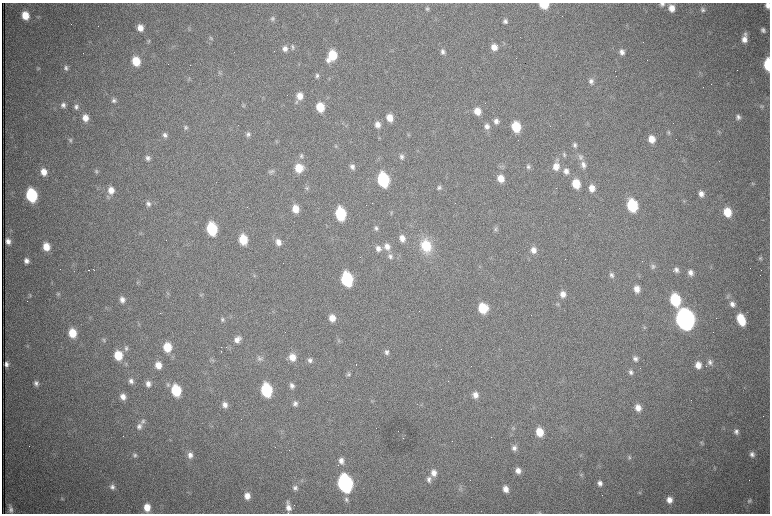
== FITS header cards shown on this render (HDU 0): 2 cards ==
NAXIS1  =                 1536 /fastest changing axis
NAXIS2  =                 1023 /next to fastest changing axis

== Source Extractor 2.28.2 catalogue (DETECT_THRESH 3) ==
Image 1536 x 1023 px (HDU 0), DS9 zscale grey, zoomed out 1/2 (1 PNG px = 2 x 2 image px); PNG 772 x 516 px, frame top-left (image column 1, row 1022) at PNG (2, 3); no overlay
Background 1040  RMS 16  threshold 48.5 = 3 sigma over >= 5 px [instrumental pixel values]
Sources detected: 256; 62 cannot appear on this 1/2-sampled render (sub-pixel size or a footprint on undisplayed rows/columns) and are not listed; the other 194 listed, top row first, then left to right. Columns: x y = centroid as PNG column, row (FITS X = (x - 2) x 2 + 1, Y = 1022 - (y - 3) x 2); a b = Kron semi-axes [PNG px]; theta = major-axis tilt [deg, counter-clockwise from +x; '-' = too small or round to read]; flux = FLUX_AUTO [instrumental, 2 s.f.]
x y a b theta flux
544 4 6 5 - 1.2e+05
662 4 7 6 - 1.0e+04
768 5 6 5 - 2.2e+04
427 8 7 5 -63 7.6e+03
672 8 7 6 - 3.4e+04
703 10 7 6 - 9.7e+03
25 15 7 6 - 6.4e+04
272 18 6 5 - 7.1e+03
505 21 7 6 - 1.2e+04
627 26 4 4 - 3.7e+03
140 28 6 5 - 3.1e+04
763 30 6 6 - 1.2e+04
211 38 6 4 -63 5.8e+03
744 38 11 5 83 2.9e+04
149 41 6 4 -63 5.0e+03
293 47 7 6 - 9.6e+03
494 47 7 6 - 3.0e+04
285 48 8 7 - 2.0e+04
443 52 7 6 - 1.3e+04
622 52 7 6 - 1.6e+04
332 55 9 7 64 1.3e+05
136 61 8 6 -73 8.9e+04
768 64 8 4 -87 2.0e+05
190 65 2 1 - 9.8e+04
66 68 7 5 -73 1.0e+04
39 69 4 3 - 3.8e+03
219 73 6 5 - 5.6e+03
700 73 4 3 - 3.8e+03
317 76 7 5 -81 9.2e+03
188 79 5 3 - 4.3e+03
591 81 8 7 - 1.5e+04
300 96 8 7 - 3.5e+04
114 100 6 6 - 9.9e+03
63 105 7 6 - 1.3e+04
243 105 6 5 - 5.8e+03
761 106 6 6 - 7.0e+03
76 107 7 6 - 1.2e+04
320 107 7 6 - 9.2e+04
477 111 7 6 - 4.1e+04
738 117 7 6 - 1.2e+04
85 118 7 6 - 3.0e+04
390 118 7 6 - 4.3e+04
496 121 7 6 - 1.7e+04
378 125 7 6 - 2.3e+04
487 126 8 7 - 1.7e+04
186 127 7 5 -85 7.7e+03
516 127 7 6 - 1.3e+05
668 132 7 5 -75 6.7e+03
248 134 6 5 - 9.7e+03
165 135 7 6 - 1.1e+04
409 135 5 2 - 3.5e+03
651 139 7 6 - 4.3e+04
70 140 6 5 - 6.6e+03
575 145 7 5 -71 1.1e+04
335 146 6 4 -86 4.8e+03
564 154 6 5 - 6.2e+03
301 156 7 6 - 9.3e+03
401 157 7 6 - 1.1e+04
580 157 9 6 -55 1.4e+04
148 158 7 6 - 1.2e+04
583 165 8 6 -71 1.7e+04
556 166 10 7 86 3.5e+04
352 167 7 6 - 1.4e+04
528 167 7 5 -75 8.8e+03
299 168 8 8 - 7.2e+04
96 171 6 5 - 6.2e+03
271 171 10 5 20 1.0e+04
566 171 8 6 -82 1.9e+04
44 172 7 6 - 3.6e+04
501 178 8 6 -77 4.3e+04
383 180 9 7 -76 4.8e+05
576 184 8 6 -74 8.3e+04
753 184 6 4 -39 4.2e+03
307 188 6 5 - 6.4e+03
439 188 7 6 - 1.0e+04
592 188 7 6 - 3.4e+04
111 190 8 7 - 3.6e+04
701 194 7 6 - 1.9e+04
31 195 8 7 - 3.7e+05
684 201 4 3 - 3.4e+03
148 204 7 6 - 1.4e+04
632 205 8 6 -74 2.6e+05
295 209 8 6 -78 4.8e+04
391 212 3 3 - 3.1e+03
727 212 8 6 -74 8.3e+04
340 214 9 6 -81 2.7e+05
376 228 6 5 - 8.8e+03
212 229 8 6 -78 2.9e+05
496 229 9 5 80 8.5e+03
141 234 5 4 - 4.4e+03
402 238 7 6 - 2.4e+04
243 239 8 6 -77 1.1e+05
8 241 5 4 - 1.7e+04
278 242 8 7 - 2.5e+04
46 246 7 6 - 5.1e+04
387 246 8 7 - 2.5e+04
426 246 16 12 -71 1.1e+05
378 248 7 6 - 2.0e+04
533 250 7 6 - 2.3e+04
390 256 7 6 - 1.1e+04
760 258 6 5 - 5.7e+03
26 261 7 6 - 1.7e+04
653 266 6 6 - 8.4e+03
88 270 2 1 - 1.1e+03
94 270 3 1 - 2.7e+03
676 270 6 5 - 1.3e+04
690 272 7 6 - 1.6e+04
612 275 6 5 - 9.6e+03
254 276 4 3 - 3.2e+03
347 279 9 7 -77 4.4e+05
138 282 6 2 -9 3.3e+03
637 289 7 6 - 2.8e+04
168 293 6 3 71 5.0e+03
58 294 6 5 - 6.5e+03
563 294 8 6 -79 2.6e+04
30 295 6 4 81 4.5e+03
201 295 5 4 - 4.7e+03
728 296 6 5 - 6.8e+03
122 300 7 6 - 1.8e+04
675 300 8 6 -73 2.7e+05
557 304 6 5 - 5.7e+03
732 304 8 7 - 1.8e+04
483 308 8 7 - 1.2e+05
332 318 8 6 -71 3.8e+04
222 319 6 5 - 7.8e+03
685 319 10 7 -75 4.7e+06
741 319 11 6 -67 1.1e+05
644 327 5 3 - 3.9e+03
72 333 7 6 - 8.3e+04
237 339 10 7 45 2.4e+04
104 340 6 5 - 6.1e+03
339 340 7 4 -86 5.3e+03
167 347 8 7 - 9.4e+04
126 348 8 6 -87 9.9e+03
221 351 2 1 - 3.1e+03
387 352 6 6 - 1.1e+04
118 355 8 7 - 9.5e+04
292 357 8 7 - 3.9e+04
260 358 9 7 -74 1.4e+04
635 359 7 6 - 1.3e+04
212 360 8 4 -43 6.4e+03
310 360 6 5 - 1.1e+04
710 362 7 6 - 1.3e+04
6 364 5 4 - 1.2e+04
356 364 2 1 - 4.6e+03
158 365 7 6 - 3.8e+04
698 365 7 6 - 3.0e+04
631 372 7 5 -72 1.1e+04
349 374 6 5 - 7.1e+03
131 381 7 6 - 1.3e+04
36 383 6 6 - 1.2e+04
148 384 7 6 - 1.8e+04
167 384 7 6 - 8.4e+03
292 386 7 6 - 1.3e+04
176 390 8 6 -79 2.0e+05
266 390 8 7 - 3.6e+05
475 395 7 6 - 2.3e+04
123 397 7 6 - 2.5e+04
372 400 4 2 - 2.5e+03
295 403 7 6 - 1.4e+04
225 405 7 6 - 1.8e+04
638 408 8 6 -75 3.0e+04
143 421 8 6 75 1.0e+04
139 426 8 6 -89 1.5e+04
513 427 6 4 -8 5.4e+03
540 432 8 6 -76 6.9e+04
736 432 7 6 - 1.3e+04
701 443 6 5 - 6.4e+03
514 448 8 7 - 1.6e+04
752 454 7 6 - 1.4e+04
135 455 6 6 - 8.6e+03
190 455 8 7 - 2.0e+04
629 457 6 5 - 6.6e+03
341 461 8 7 - 2.1e+04
518 471 7 6 - 2.3e+04
434 473 9 8 - 2.8e+04
581 475 7 4 -84 6.0e+03
301 480 5 3 - 4.0e+03
429 480 9 7 -79 1.7e+04
345 483 9 7 -77 1.5e+06
600 483 6 5 - 1.6e+04
112 487 6 6 - 1.2e+04
295 488 7 6 - 1.2e+04
506 489 7 6 - 2.7e+04
640 492 5 2 - 3.3e+03
247 496 8 7 - 3.0e+04
62 499 5 4 - 4.7e+03
346 499 7 6 - 9.5e+03
669 500 7 6 - 2.7e+04
749 501 7 6 - 8.3e+03
147 507 7 6 - 4.7e+04
288 507 11 6 -80 2.8e+04
11 509 11 5 -76 1.5e+04
539 513 5 3 - 3.5e+03
At the frame edge (FLAGS 8, measured only in part): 5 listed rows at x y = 544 4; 662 4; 768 5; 768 64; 539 513
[62 sub-pixel or undisplayed-footprint detections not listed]